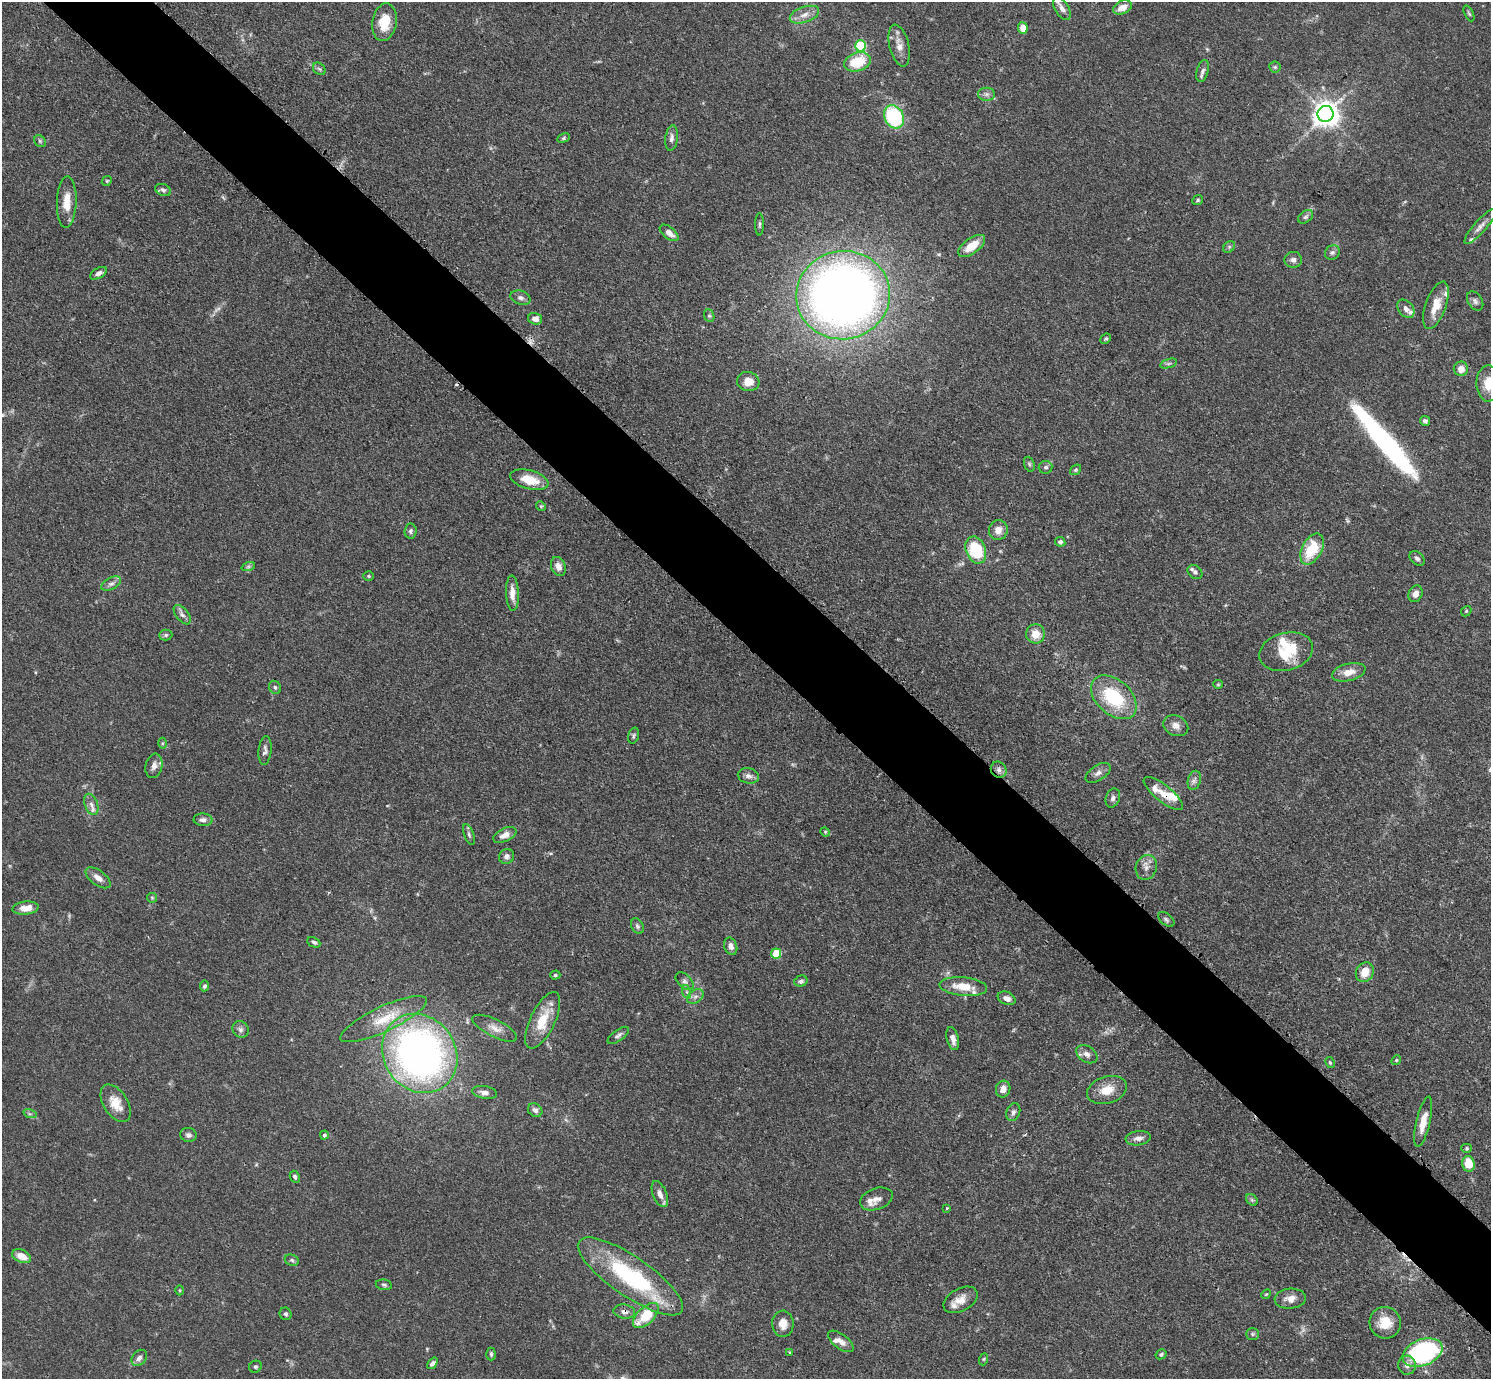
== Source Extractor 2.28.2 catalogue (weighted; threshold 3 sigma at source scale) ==
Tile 6 of 4 x 4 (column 2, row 2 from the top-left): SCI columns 1520-3008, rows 2937-4313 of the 6017 x 6017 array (HDU 1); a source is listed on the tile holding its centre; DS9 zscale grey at full resolution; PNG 1493 x 1381 px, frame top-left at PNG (2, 2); each listed source drawn as its Kron ellipse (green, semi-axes under 4 px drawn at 4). Shown black and unused: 7% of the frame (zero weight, under 3 of 4 exposures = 4% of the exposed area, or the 3 px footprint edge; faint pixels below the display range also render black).
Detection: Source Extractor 2.28.2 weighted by HDU 2 'WHT'; one run over the whole footprint, this tile lists its part. Background 0.0772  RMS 0.0036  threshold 0.0162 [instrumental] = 3 sigma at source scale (4.5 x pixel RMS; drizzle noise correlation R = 1.50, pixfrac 1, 0.05/0.05 arcsec/px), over >= 5 px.
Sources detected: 176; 3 too faint to see at this stretch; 2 inside a brighter object's white glare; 2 cosmic-ray / hot-pixel residue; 1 long thin detection or spike segment (spike, bleed or trail) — neither listed nor drawn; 10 inside a brighter listed object's ellipse — not listed separately; the other 158 listed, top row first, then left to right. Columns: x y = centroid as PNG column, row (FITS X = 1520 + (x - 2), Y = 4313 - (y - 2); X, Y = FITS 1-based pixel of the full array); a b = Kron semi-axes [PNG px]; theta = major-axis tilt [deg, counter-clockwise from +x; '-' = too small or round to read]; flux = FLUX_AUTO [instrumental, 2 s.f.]
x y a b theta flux
1122 7 10 6 25 3.5
1062 8 13 6 -58 1.9
1469 13 8 4 -65 0.64
804 15 15 8 19 2.9
384 22 19 12 81 8.1
1023 28 6 5 - 3.8
899 45 21 9 -77 3.7
861 46 5 5 - 30
857 62 13 9 19 13
1275 67 6 5 - 0.58
319 69 7 5 -43 0.8
1203 71 11 6 74 1.3
986 94 8 6 1 1.3
1326 114 8 8 - 410
894 117 12 9 -63 32
563 138 6 4 28 0.54
672 138 13 6 83 1.5
40 141 6 5 - 0.65
107 181 5 4 - 0.44
163 190 8 5 -24 0.86
1198 200 6 4 38 0.52
67 202 25 10 88 5.7
1305 217 8 5 39 0.92
759 224 11 3 90 0.71
1480 227 23 6 48 2.3
669 233 11 5 -38 2.6
972 246 16 7 36 6.8
1229 247 6 5 - 0.73
1332 253 8 7 - 0.99
1293 260 8 8 - 1.5
98 273 9 5 30 1.3
843 295 47 44 7 340
520 298 10 7 -17 1.3
1475 301 10 7 -57 1.2
1436 305 25 10 71 6.6
1406 309 10 7 -51 1.8
709 316 6 5 - 0.66
535 319 7 5 -17 2.4
1106 339 6 4 43 0.54
1169 364 8 3 19 0.72
1461 369 7 7 - 2.6
748 381 11 9 -9 4.2
1488 383 18 12 -89 6.3
1425 421 5 4 - 0.9
1029 464 8 5 -71 0.64
1046 467 7 6 - 0.93
1076 470 6 4 40 0.53
529 480 19 9 -15 7.9
541 506 5 4 - 0.45
998 530 10 9 - 3.2
410 531 7 6 - 0.86
1060 542 5 4 - 0.91
1312 549 17 10 61 13
976 550 14 9 -68 21
1417 558 9 6 -40 1.1
558 566 10 7 -70 2.6
248 567 7 4 19 0.67
1195 572 8 6 -39 1.1
369 576 5 4 - 0.43
111 584 10 6 27 1.4
512 593 17 6 -88 3.3
1416 594 8 6 64 2.2
1466 611 5 4 - 0.44
182 615 11 6 -51 1.4
1035 634 9 9 - 5.1
166 635 6 5 - 0.76
1286 652 27 18 15 13
1349 672 17 8 13 4.4
1218 684 5 4 - 0.42
275 687 7 5 -58 0.89
1114 697 26 17 -42 23
1176 726 13 10 -26 2.7
634 736 8 5 73 0.71
162 743 5 3 - 0.39
265 750 14 6 84 1.4
154 766 12 8 77 2.4
999 770 8 7 - 1.4
1098 773 14 7 34 1.8
748 776 11 7 -13 1.6
1194 780 10 6 75 1.4
1163 794 24 8 -39 4.4
1113 798 10 7 71 1.3
91 804 11 6 -70 1.6
203 820 9 6 -3 1.5
825 832 5 4 - 0.43
469 834 11 5 -71 0.97
505 835 12 6 24 2.7
507 856 8 7 - 1.5
1146 867 12 10 68 2.5
98 878 14 7 -36 2.5
152 898 5 5 - 0.44
26 908 13 6 6 4.4
1166 919 10 5 -40 0.98
637 926 8 5 -62 0.8
314 942 7 5 -28 0.83
731 946 9 6 -72 1.7
776 953 5 5 - 13
1365 972 10 8 59 5
555 975 5 4 - 0.57
685 981 11 6 -44 1.3
801 981 7 5 15 0.84
204 986 5 4 - 0.67
963 987 24 9 -5 7.3
687 992 7 4 -71 0.78
695 996 9 6 33 1.4
1007 998 9 6 -24 1.8
384 1019 47 12 25 11
543 1020 31 12 64 11
495 1028 24 8 -26 3.7
241 1029 9 8 - 1.4
618 1035 12 5 36 1.2
953 1039 12 6 -75 2.2
420 1053 41 36 -56 180
1087 1054 11 8 -33 1.8
1396 1060 5 4 - 0.48
1330 1062 6 4 -63 0.49
1003 1089 8 7 - 2.5
1107 1090 20 13 16 5.9
485 1092 12 6 -9 2
116 1103 21 12 -58 6.4
535 1110 8 6 -39 1.3
1013 1112 9 6 70 1.2
30 1114 7 4 -18 0.65
1423 1122 26 7 77 4.7
188 1135 8 7 - 1.5
324 1135 4 4 - 0.76
1138 1138 13 7 8 1.9
1467 1148 5 4 - 0.5
1469 1164 8 6 -77 7.1
295 1177 6 4 -64 0.9
660 1194 14 7 -69 2.3
876 1199 17 10 19 2.5
1252 1200 6 5 - 0.7
947 1208 3 2 - 0.31
22 1256 10 6 -24 4.2
292 1260 7 5 -23 0.8
630 1276 62 20 -34 44
384 1285 8 5 -11 0.77
179 1290 5 3 - 0.38
1266 1294 5 4 - 0.4
1290 1299 16 10 4 3.3
960 1300 18 11 28 4.4
624 1312 11 7 -8 1.7
286 1314 6 6 - 0.77
646 1316 16 8 44 12
1385 1323 16 15 - 6.5
783 1324 13 10 -89 3.3
1252 1334 6 5 - 0.68
841 1341 15 7 -37 2.4
790 1352 2 2 - 0.42
1422 1353 21 13 21 71
491 1354 6 4 -90 0.61
1161 1354 6 4 30 0.66
139 1358 9 6 49 1.4
984 1359 6 4 71 0.45
432 1363 6 4 50 1.2
1407 1365 9 8 - 1.8
255 1367 6 6 - 0.69
Overlapping masked pixels (flux is a lower limit): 5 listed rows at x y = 1203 71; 1286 652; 1163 794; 630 1276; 624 1312
Isophote crosses this tile's border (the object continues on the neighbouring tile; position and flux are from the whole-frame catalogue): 1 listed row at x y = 1488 383